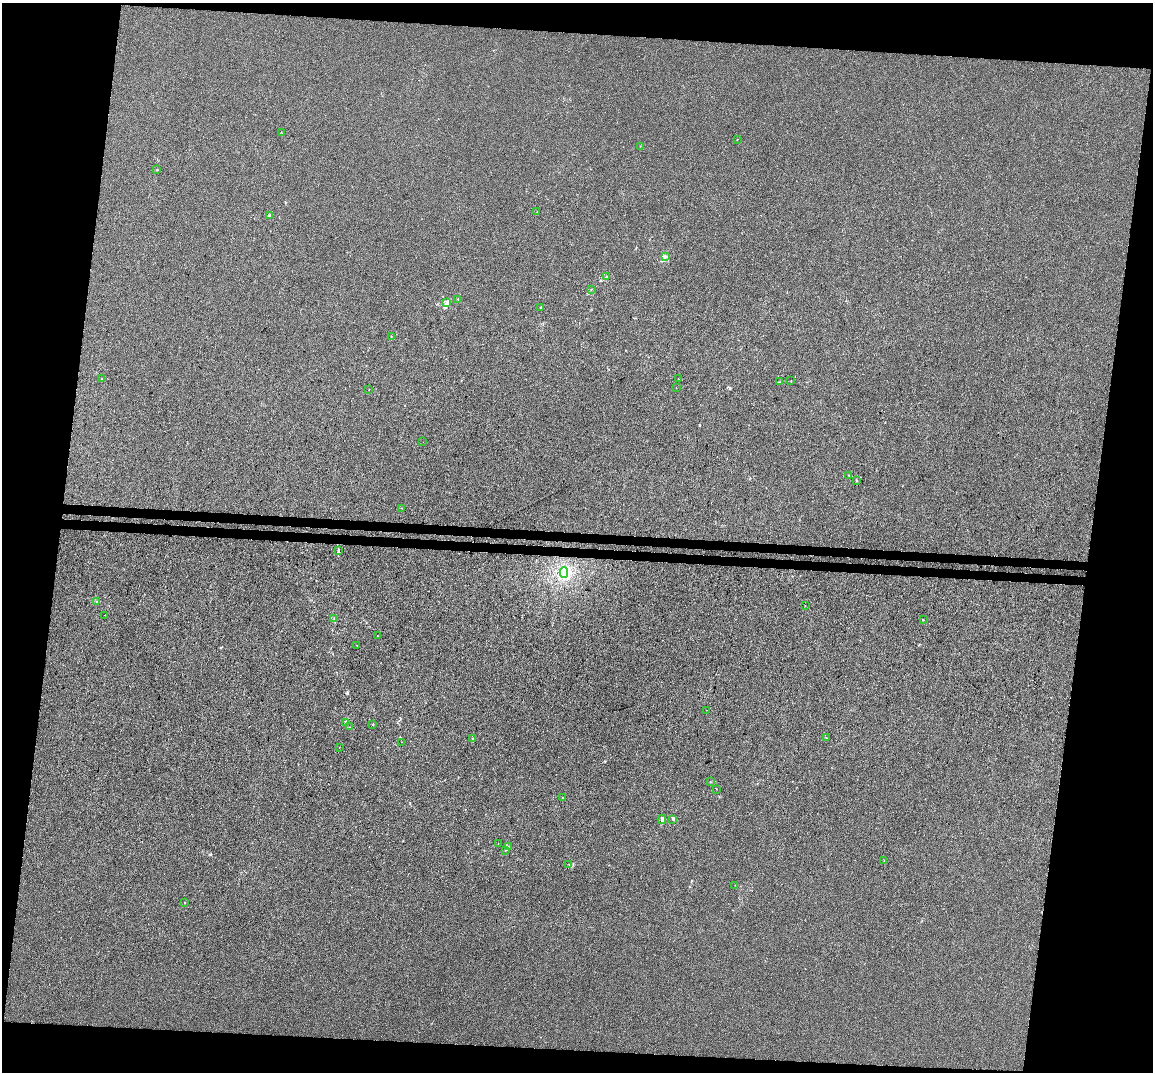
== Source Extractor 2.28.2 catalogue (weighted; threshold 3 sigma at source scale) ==
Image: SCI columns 17-4619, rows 342-4619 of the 4626 x 4904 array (HDU 1 of 3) = the unmasked area's bounding box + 8 px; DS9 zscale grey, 4 x 4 block average (1 PNG px = mean of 4 x 4 image px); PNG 1155 x 1074 px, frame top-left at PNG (2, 3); each listed source drawn as its Kron ellipse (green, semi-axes under 4 px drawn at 4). Shown black and unused: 17% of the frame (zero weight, under 3 of 4 exposures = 5% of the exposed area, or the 3 px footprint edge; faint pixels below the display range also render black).
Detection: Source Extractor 2.28.2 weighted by HDU 2 'WHT'. Background -7.69e-04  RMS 0.005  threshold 0.0223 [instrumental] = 3 sigma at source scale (4.5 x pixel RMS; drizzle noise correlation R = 1.50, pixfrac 1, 0.0396/0.0396 arcsec/px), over >= 5 px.
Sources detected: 54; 1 coinciding with a brighter row at this scale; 1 inside a brighter listed object's ellipse — not listed separately; the other 52 listed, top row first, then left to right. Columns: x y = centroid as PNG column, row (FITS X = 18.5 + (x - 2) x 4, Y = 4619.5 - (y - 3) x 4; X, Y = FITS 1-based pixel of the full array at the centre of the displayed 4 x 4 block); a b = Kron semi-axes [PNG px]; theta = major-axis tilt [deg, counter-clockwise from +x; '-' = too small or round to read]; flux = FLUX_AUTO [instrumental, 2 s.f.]
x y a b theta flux
281 132 2 2 - 0.72
737 139 2 2 - 1.1
640 146 2 2 - 0.5
157 170 2 2 - 1.2
537 212 2 2 - 0.85
270 215 2 2 - 2.5
665 257 3 2 - 2.3
607 277 2 2 - 2.3
591 289 2 2 - 0.61
458 299 2 2 - 1.9
447 303 2 2 - 1.6
540 308 2 2 - 0.71
391 336 2 2 - 1.3
101 379 2 2 - 0.67
679 379 2 2 - 0.65
791 381 2 2 - 1.1
780 382 2 2 - 0.7
676 387 2 2 - 0.58
369 389 2 2 - 0.79
423 442 2 2 - 2.8
849 475 2 2 - 1
856 480 2 2 - 1.4
402 508 2 2 - 0.47
338 550 3 2 - 1.7
564 572 5 3 - 11
96 602 2 2 - 1.3
805 606 2 2 - 0.66
105 615 2 2 - 0.44
334 618 3 2 - 2.7
923 620 2 2 - 1.2
377 636 2 2 - 0.75
357 645 2 2 - 0.97
706 710 2 2 - 1.2
345 722 3 2 - 3.2
373 725 2 2 - 0.98
350 727 2 2 - 0.49
472 738 2 2 - 1.5
826 738 2 2 - 0.85
402 742 2 2 - 0.54
339 747 2 2 - 0.45
710 781 2 2 - 0.83
716 789 2 2 - 0.64
562 797 2 2 - 0.83
662 819 4 2 - 7.4
673 819 3 2 - 2.5
498 843 2 2 - 0.36
508 847 2 2 - 0.75
505 850 2 2 - 0.83
884 860 2 2 - 0.68
569 864 2 2 - 1.2
735 885 2 2 - 0.48
185 903 2 2 - 1.3
Diffuse or blended objects may show on this block-average render without a row.